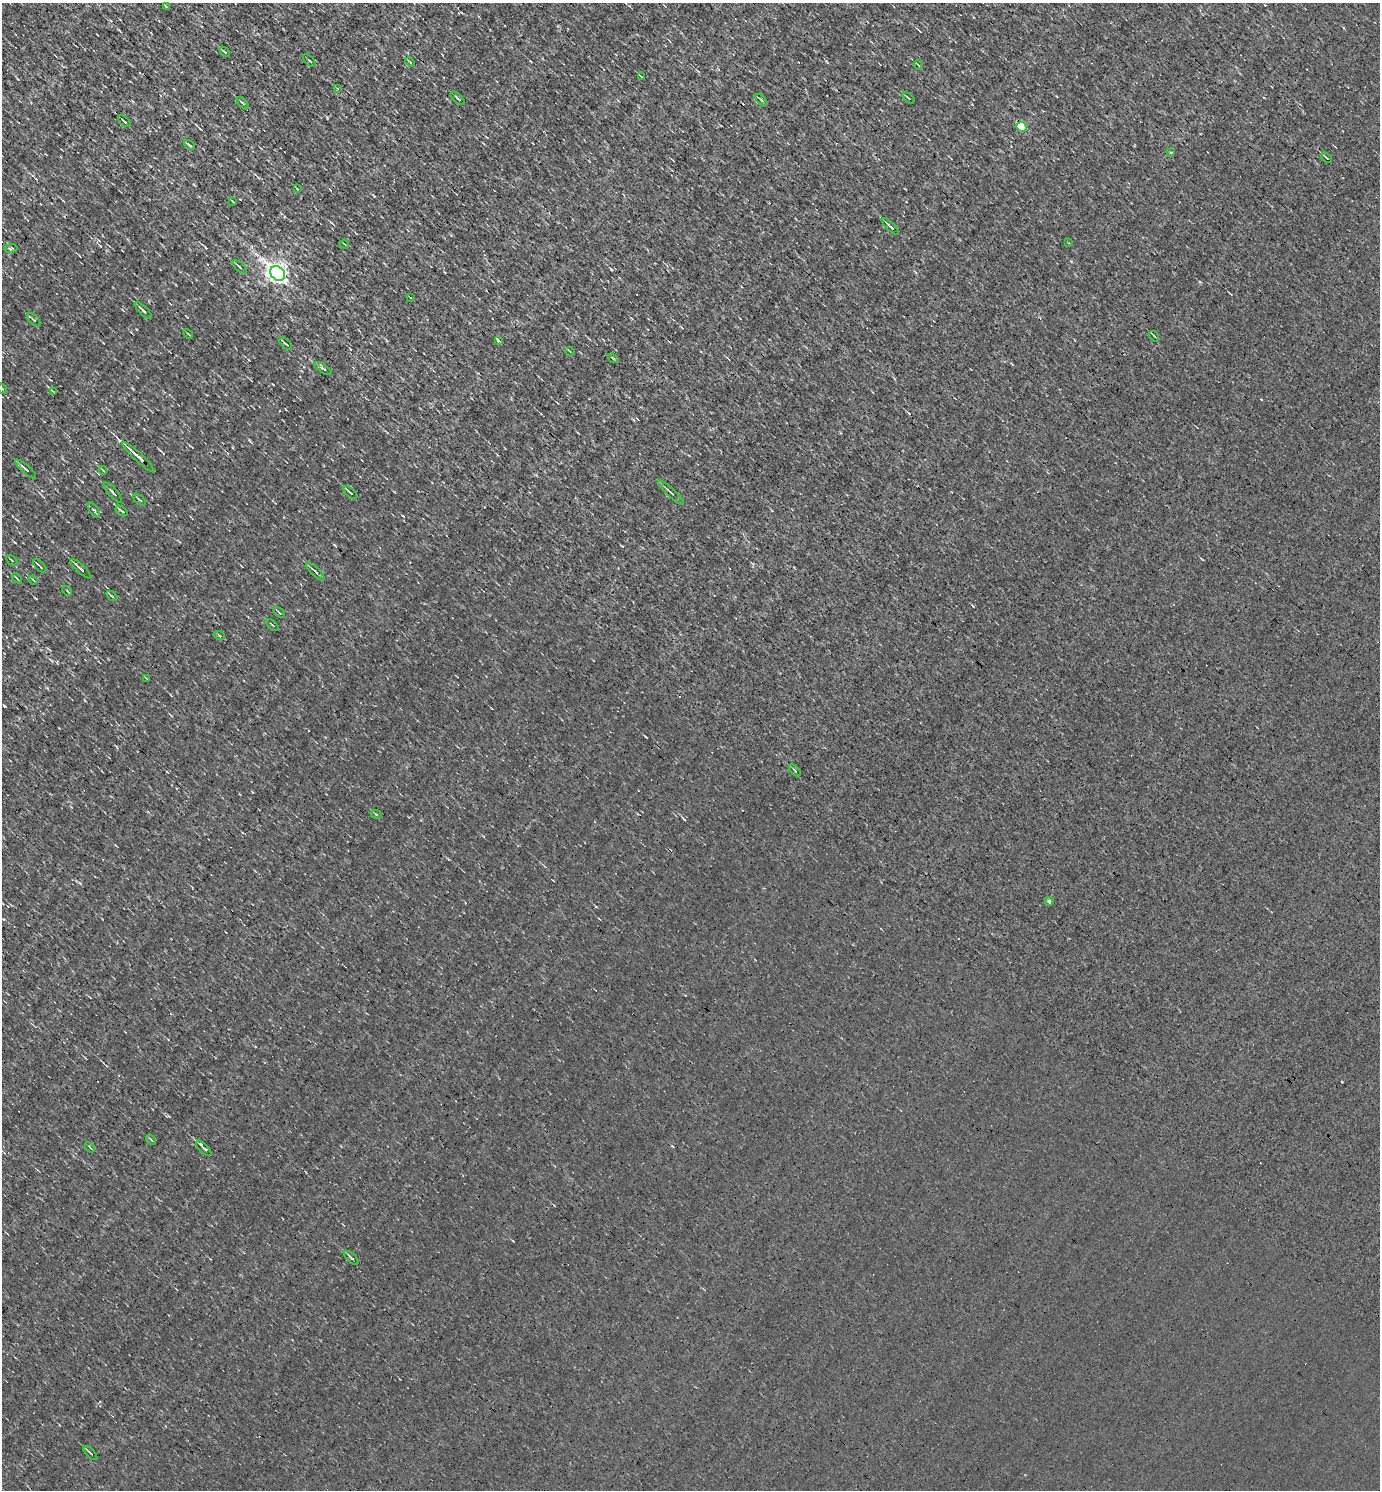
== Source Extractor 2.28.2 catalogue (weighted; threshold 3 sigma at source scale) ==
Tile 11 of 4 x 4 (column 3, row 3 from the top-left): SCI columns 3052-4429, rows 1489-2976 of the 5958 x 5952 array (HDU 1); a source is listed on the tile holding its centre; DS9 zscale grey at full resolution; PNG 1382 x 1492 px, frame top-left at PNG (2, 3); each listed source drawn as its Kron ellipse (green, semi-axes under 4 px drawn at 4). Shown black and unused: <1% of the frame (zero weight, under 3 of 4 exposures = <1% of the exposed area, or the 3 px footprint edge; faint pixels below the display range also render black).
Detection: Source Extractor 2.28.2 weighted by HDU 2 'WHT'; one run over the whole footprint, this tile lists its part. Background 8.66e-04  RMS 0.049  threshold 0.221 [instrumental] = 3 sigma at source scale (4.5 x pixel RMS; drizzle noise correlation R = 1.50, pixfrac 1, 0.05/0.05 arcsec/px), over >= 5 px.
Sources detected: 74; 9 cosmic-ray / hot-pixel residue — neither listed nor drawn; the other 65 listed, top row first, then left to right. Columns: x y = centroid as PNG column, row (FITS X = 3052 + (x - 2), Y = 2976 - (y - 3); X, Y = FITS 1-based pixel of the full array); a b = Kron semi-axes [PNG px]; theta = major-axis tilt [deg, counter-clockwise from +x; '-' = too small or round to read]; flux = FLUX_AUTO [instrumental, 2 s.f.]
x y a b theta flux
166 6 4 2 - 5.6
225 52 6 2 -41 6.9
309 61 8 2 -45 5.9
410 62 6 3 -45 5.5
918 65 5 3 - 4.3
641 76 4 2 - 3.7
337 89 4 3 - 4.4
458 98 9 3 -42 7
908 98 7 2 -41 5.9
761 100 7 3 -50 7.4
243 103 7 4 -48 8.5
124 121 7 2 -40 9.2
1021 127 5 5 - 200
189 145 6 2 -31 6.8
1171 152 3 2 - 5.2
1326 158 6 2 -38 5.6
297 189 4 2 - 3.9
233 201 3 2 - 4.2
890 226 11 3 -43 11
1069 243 2 2 - 3.4
344 244 5 2 - 4.6
11 248 6 3 9 7.2
240 267 9 3 -42 8.5
278 273 8 6 -44 2800
410 297 2 2 - 5.2
143 310 11 3 -44 13
34 320 8 3 -44 8.7
188 334 5 2 - 3.7
1154 336 6 3 -52 5.5
499 340 3 3 - 25
286 344 7 2 -45 6.7
570 351 5 2 - 3.7
613 358 6 3 -37 5
323 369 10 3 -33 8.6
2 389 6 3 -56 5.3
53 391 4 2 - 3.3
138 457 22 3 -43 43
26 469 13 3 -41 11
103 470 4 2 - 3.8
113 493 13 3 -48 12
350 493 8 2 -41 7.4
671 493 17 3 -43 13
140 500 7 2 -40 5.8
94 510 8 3 -55 8.2
122 511 7 3 -37 10
12 560 6 2 -45 5.2
40 566 8 2 -43 6.2
81 569 14 3 -42 17
316 572 11 3 -43 15
17 578 6 2 -45 4.5
33 580 4 2 - 4.6
67 591 5 2 - 3.9
112 596 6 3 -37 5.8
279 613 6 3 -41 5.7
273 625 7 3 -42 7.1
219 635 5 3 - 4.6
146 678 4 2 - 2.9
795 770 7 3 -45 5.9
376 814 6 3 -20 5.2
1049 902 4 4 - 11
151 1140 6 2 -55 4.2
90 1147 6 2 -45 4.4
204 1148 10 3 -45 21
351 1258 9 3 -44 9.2
90 1453 9 3 -44 9.5
Isophote crosses this tile's border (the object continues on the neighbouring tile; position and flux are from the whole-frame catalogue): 1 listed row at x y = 2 389
Unlisted compact peaks at least as high as the median listed source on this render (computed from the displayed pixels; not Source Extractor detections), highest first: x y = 611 269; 80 883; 249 440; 645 736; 684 819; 973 606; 374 196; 622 546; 35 598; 1071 261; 403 516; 249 360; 1200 282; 909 413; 273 384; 252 792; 150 166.